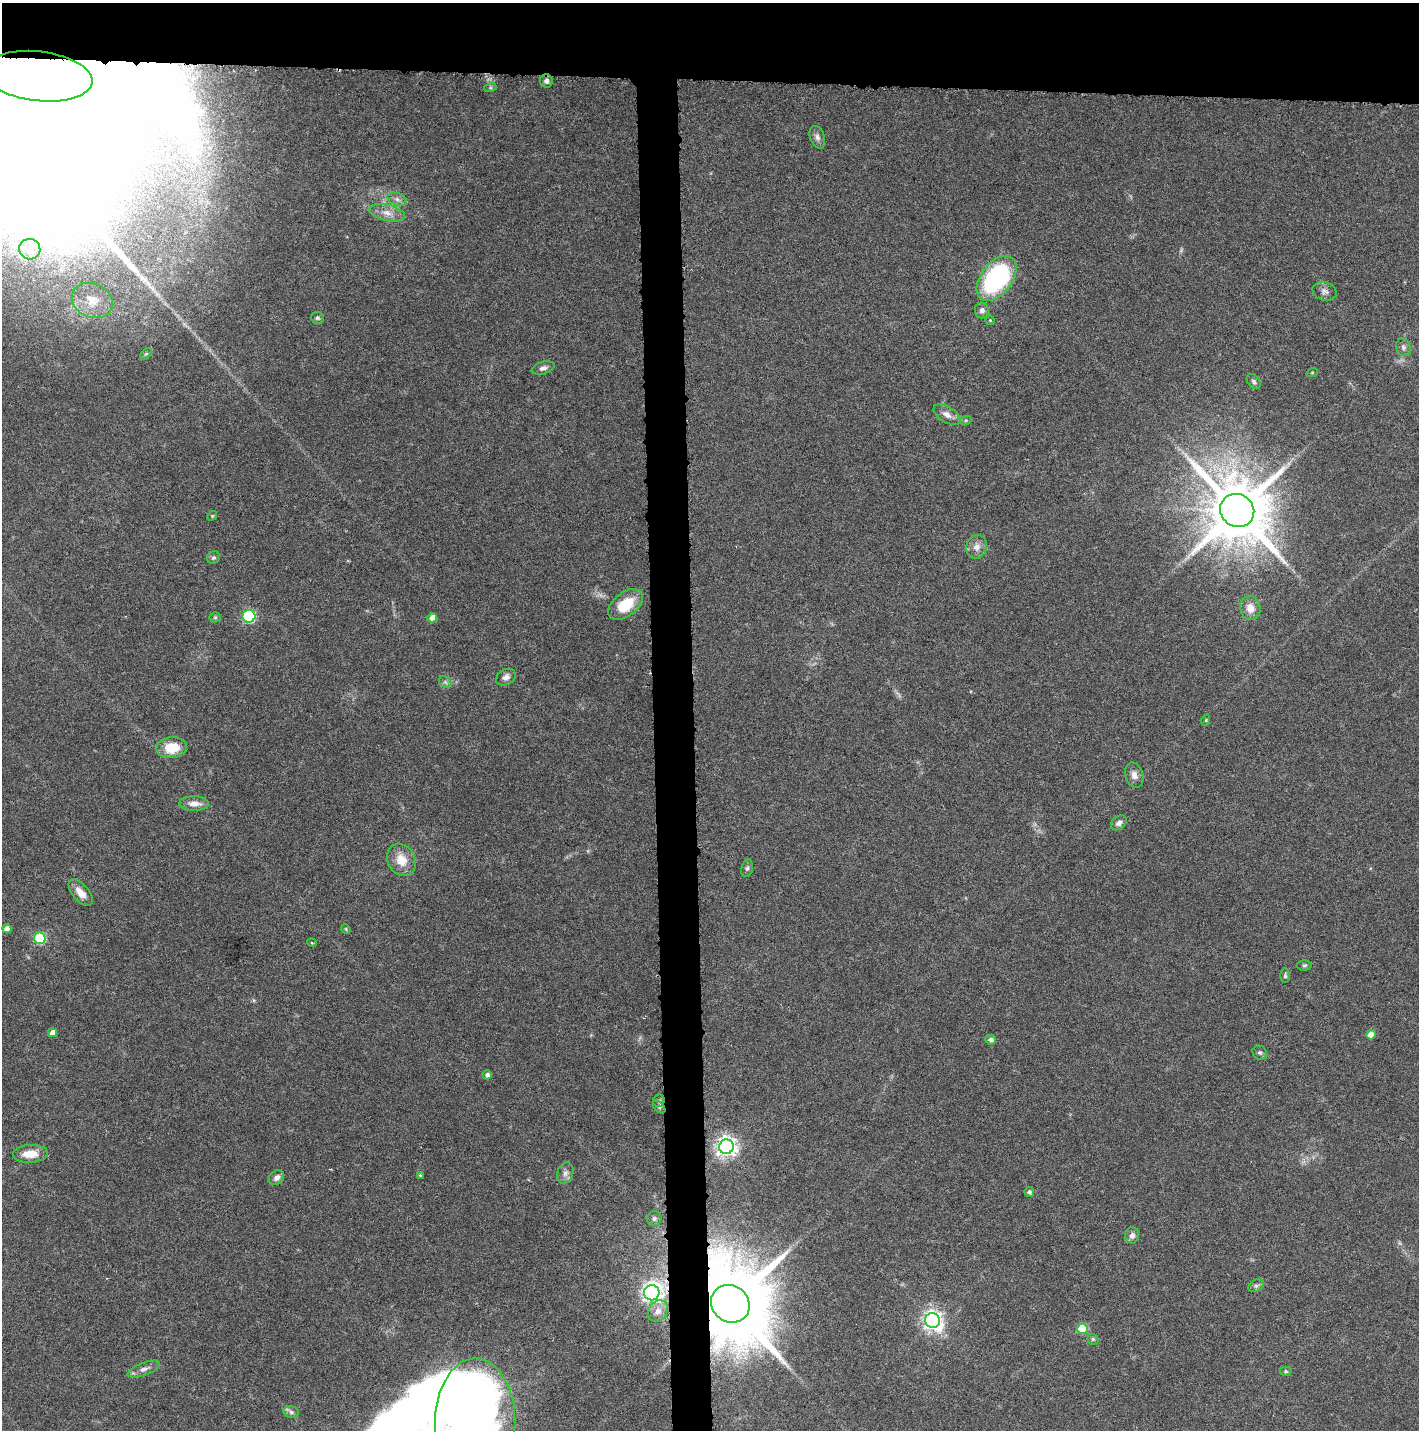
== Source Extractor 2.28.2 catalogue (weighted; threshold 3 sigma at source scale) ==
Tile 2 of 3 x 3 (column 2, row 1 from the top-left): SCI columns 1564-2980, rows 2856-4283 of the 4545 x 4293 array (HDU 1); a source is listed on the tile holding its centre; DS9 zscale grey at full resolution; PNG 1421 x 1432 px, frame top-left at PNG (2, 3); each listed source drawn as its Kron ellipse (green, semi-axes under 4 px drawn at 4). Shown black and unused: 8% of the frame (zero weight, under 3 of 6 exposures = <1% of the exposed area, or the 3 px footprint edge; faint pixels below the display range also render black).
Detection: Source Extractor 2.28.2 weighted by HDU 2 'WHT'; one run over the whole footprint, this tile lists its part. Background 0.0301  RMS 0.0024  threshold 0.00996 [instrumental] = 3 sigma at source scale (4.09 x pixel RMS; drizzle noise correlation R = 1.36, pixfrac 0.8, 0.0396/0.0396 arcsec/px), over >= 5 px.
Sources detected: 78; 7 inside a brighter object's white glare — neither listed nor drawn; the other 71 listed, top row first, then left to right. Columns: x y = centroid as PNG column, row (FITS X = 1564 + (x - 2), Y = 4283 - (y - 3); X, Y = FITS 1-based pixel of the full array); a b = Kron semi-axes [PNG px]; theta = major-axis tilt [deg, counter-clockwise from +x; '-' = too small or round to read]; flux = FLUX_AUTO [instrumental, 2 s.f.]
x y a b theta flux
38 76 54 25 -7 1500
546 81 6 6 - 0.91
490 88 6 4 18 0.31
817 137 12 7 -70 1
397 199 10 6 -22 0.92
387 213 18 8 -13 2.2
30 249 10 10 - 1.8
997 278 25 15 53 31
1325 291 12 9 -17 1.1
92 300 21 17 -24 4.4
982 310 8 7 - 1.1
317 318 6 6 - 0.49
990 320 5 4 - 0.26
1403 347 9 7 -67 0.79
146 354 7 4 44 0.37
543 368 12 6 17 0.94
1312 373 6 3 20 0.21
1254 381 8 5 -52 0.56
947 415 15 7 -31 1.6
966 420 6 3 18 0.29
1237 510 17 16 - 2200
212 516 5 4 - 0.27
977 547 12 10 69 1.7
213 558 7 6 - 0.5
626 604 20 12 38 7.3
1250 608 12 10 -71 2.3
249 616 6 6 - 21
215 617 5 5 - 0.32
432 618 5 4 - 2.4
506 677 10 7 29 1.1
445 682 7 5 -44 0.55
1206 720 6 3 72 0.24
172 747 15 10 5 5.7
1134 775 13 9 -73 1.5
194 803 15 7 -1 2.1
1119 823 9 6 38 0.91
401 860 17 13 -62 4.2
747 868 9 5 75 0.56
81 893 16 8 -50 2.5
7 929 4 4 - 1.6
346 929 5 4 - 0.24
40 938 6 5 - 18
312 943 5 3 - 0.21
1304 965 7 5 3 0.41
1285 975 7 4 90 0.43
53 1033 4 4 - 1.8
1371 1035 5 4 - 2.3
991 1040 5 5 - 0.81
1260 1053 7 6 - 0.5
487 1075 4 4 - 0.75
659 1101 6 5 - 0.48
659 1107 7 4 -46 0.46
726 1147 7 7 - 130
30 1154 17 9 3 3.7
565 1173 11 8 71 1.1
421 1175 3 3 - 0.44
277 1178 8 6 42 1.1
1029 1192 5 5 - 0.55
654 1218 7 7 - 0.6
1132 1235 8 7 - 1.1
1256 1286 8 5 28 0.65
652 1293 8 7 - 100
730 1304 20 18 -37 4000
658 1311 11 9 55 1.6
933 1321 7 7 - 110
1082 1329 5 5 - 8.6
1093 1339 6 5 - 0.34
144 1369 17 6 21 1.3
1286 1371 6 4 -1 0.36
291 1412 8 6 -17 0.71
475 1423 64 40 90 270
Overlapping masked pixels (flux is a lower limit): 2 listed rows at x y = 38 76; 730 1304
Isophote crosses this tile's border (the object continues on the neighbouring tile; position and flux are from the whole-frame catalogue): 2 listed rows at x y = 38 76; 475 1423